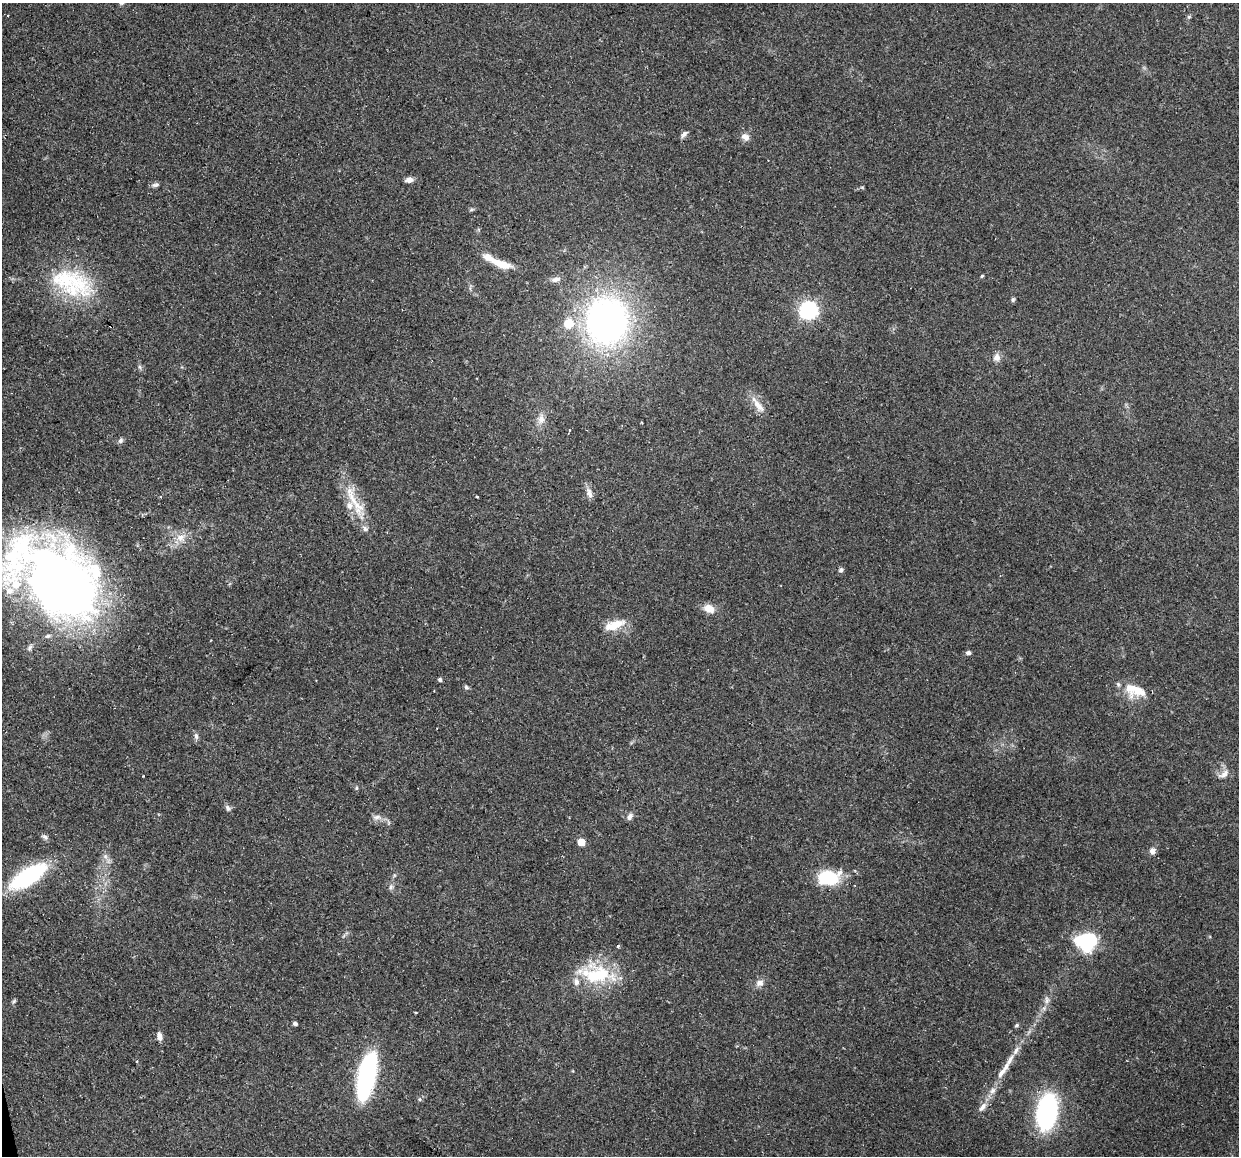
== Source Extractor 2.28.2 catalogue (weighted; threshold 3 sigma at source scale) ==
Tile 7 of 4 x 4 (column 3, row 2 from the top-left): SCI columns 2476-3712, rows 2392-3545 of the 4950 x 4733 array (HDU 1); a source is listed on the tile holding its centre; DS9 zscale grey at full resolution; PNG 1241 x 1158 px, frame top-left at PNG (2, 3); no overlay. Shown black and unused: <1% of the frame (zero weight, under 2 of 3 exposures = <1% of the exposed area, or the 3 px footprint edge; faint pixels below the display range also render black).
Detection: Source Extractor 2.28.2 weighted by HDU 2 'WHT'; one run over the whole footprint, this tile lists its part. Background 0.15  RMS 0.0064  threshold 0.0286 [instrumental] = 3 sigma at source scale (4.5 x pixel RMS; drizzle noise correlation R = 1.50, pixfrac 1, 0.0396/0.0396 arcsec/px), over >= 5 px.
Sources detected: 71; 2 cosmic-ray / hot-pixel residue — not listed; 11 inside a brighter listed object's ellipse — not listed separately; the other 58 listed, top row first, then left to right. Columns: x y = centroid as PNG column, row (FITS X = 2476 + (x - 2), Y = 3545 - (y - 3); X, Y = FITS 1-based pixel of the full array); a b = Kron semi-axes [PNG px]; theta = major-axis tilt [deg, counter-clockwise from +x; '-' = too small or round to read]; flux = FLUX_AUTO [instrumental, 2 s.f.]
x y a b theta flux
121 3 6 5 - 1.3
8 15 3 2 - 0.58
684 134 10 5 48 2.1
746 137 11 7 -23 3.4
409 180 8 6 10 3.3
155 185 11 5 12 1.7
501 264 26 8 -19 12
982 276 4 3 - 0.7
65 279 52 37 -38 55
556 279 13 7 12 3.1
1013 300 6 5 - 1
808 310 7 7 - 190
607 320 46 41 88 230
111 326 4 3 - 3.4
996 357 10 9 - 3.6
758 405 22 7 -50 5.7
541 419 13 9 90 4.4
569 430 4 2 - 0.49
121 440 7 6 - 1.6
589 493 16 6 -70 3.3
352 498 56 7 -65 16
181 537 12 9 35 5.5
841 570 6 5 - 1.5
57 583 94 57 -36 560
709 608 13 9 -26 6.3
614 625 29 11 20 11
968 653 6 5 - 1.8
440 680 5 4 - 1.2
466 687 6 5 - 1.3
1137 690 21 13 -25 12
196 736 7 6 - 1.7
1224 774 14 7 38 3.6
356 788 5 3 - 0.73
228 808 8 6 -71 1.8
377 817 12 6 10 2.7
630 817 9 6 58 2.5
45 837 8 5 -12 1.7
581 842 5 5 - 11
1152 851 8 7 - 2.8
28 876 35 13 32 78
828 877 21 13 6 34
391 887 7 5 48 1.5
1087 941 16 14 11 57
618 946 4 3 - 0.9
598 975 44 22 4 38
760 983 10 9 - 3.4
1047 1000 11 6 -86 2.4
14 1001 7 4 46 1
295 1024 5 4 - 1.6
1016 1025 5 4 - 0.97
159 1036 9 6 -75 3.7
137 1061 3 2 - 0.56
1009 1061 18 6 58 5
367 1076 41 14 78 120
992 1091 11 6 55 3.2
419 1099 5 5 - 1
982 1107 13 7 48 3.6
1047 1112 27 15 81 99
Overlapping masked pixels (flux is a lower limit): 1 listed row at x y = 111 326
Isophote crosses this tile's border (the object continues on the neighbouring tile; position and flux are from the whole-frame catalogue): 1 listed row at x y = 121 3